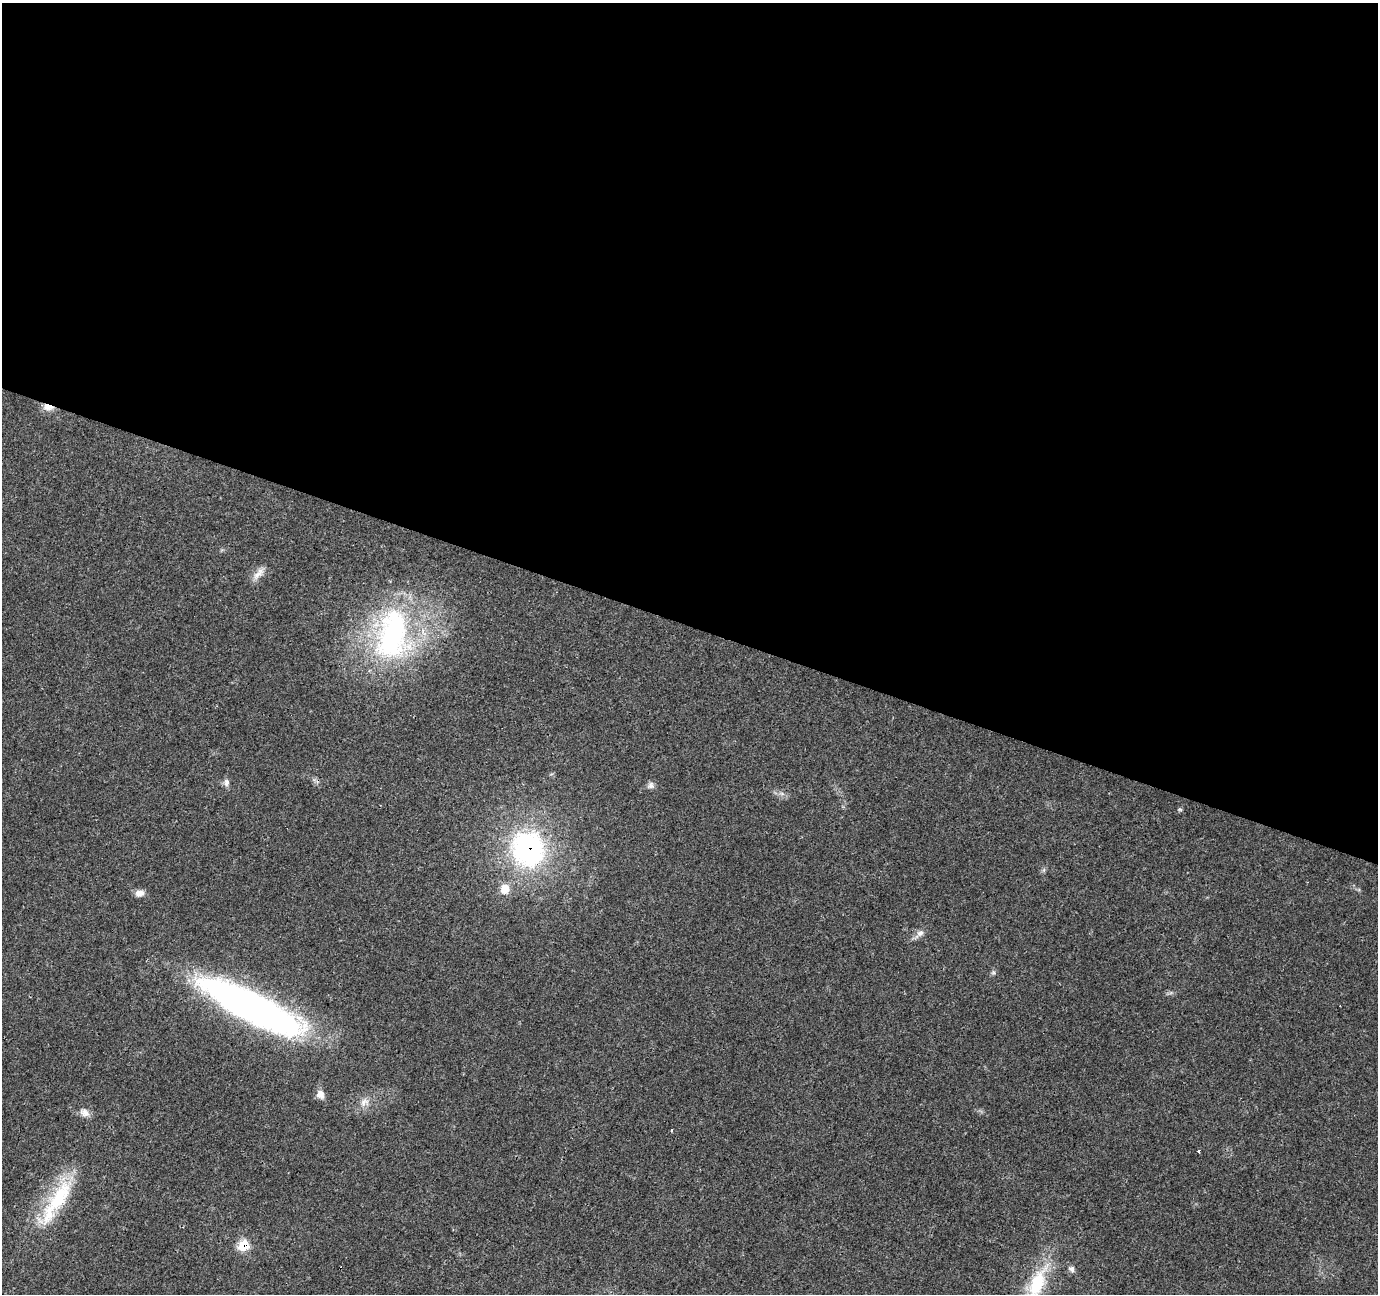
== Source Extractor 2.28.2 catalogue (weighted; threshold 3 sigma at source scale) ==
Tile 3 of 4 x 4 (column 3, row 1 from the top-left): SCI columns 2755-4130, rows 4083-5374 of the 5511 x 5649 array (HDU 1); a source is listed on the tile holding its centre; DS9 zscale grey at full resolution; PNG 1380 x 1296 px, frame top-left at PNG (2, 3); no overlay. Shown black and unused: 48% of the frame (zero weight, under 3 of 4 exposures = <1% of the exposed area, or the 3 px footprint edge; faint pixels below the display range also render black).
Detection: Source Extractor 2.28.2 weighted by HDU 2 'WHT'; one run over the whole footprint, this tile lists its part. Background 0.0285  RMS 0.0034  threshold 0.0154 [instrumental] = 3 sigma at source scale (4.5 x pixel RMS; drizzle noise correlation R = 1.50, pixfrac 1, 0.0396/0.0396 arcsec/px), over >= 5 px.
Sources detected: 21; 1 cosmic-ray / hot-pixel residue — not listed; the other 20 listed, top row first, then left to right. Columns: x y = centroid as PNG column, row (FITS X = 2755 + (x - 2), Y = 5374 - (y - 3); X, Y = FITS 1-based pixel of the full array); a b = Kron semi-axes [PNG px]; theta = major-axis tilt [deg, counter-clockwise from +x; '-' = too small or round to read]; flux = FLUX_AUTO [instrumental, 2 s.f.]
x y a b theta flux
48 407 14 7 -6 2.6
258 573 21 8 49 2.8
392 635 79 46 84 71
226 782 11 7 84 1.3
651 785 9 8 - 1.3
1180 809 6 4 -1 0.45
528 849 42 38 -76 63
505 889 13 11 -90 4.1
139 893 12 8 9 2
920 933 10 8 19 1.6
993 972 6 5 - 0.65
251 1007 99 24 -27 180
320 1094 12 9 -60 2.3
364 1102 14 11 19 3
84 1113 14 9 -29 2.3
1199 1151 3 3 - 1.2
56 1201 77 18 57 25
243 1246 8 7 - 13
1072 1269 9 8 - 1.2
1037 1283 40 18 67 20
Overlapping masked pixels (flux is a lower limit): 3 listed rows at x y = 48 407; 528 849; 243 1246
Isophote crosses this tile's border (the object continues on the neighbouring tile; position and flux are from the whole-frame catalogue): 1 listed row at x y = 1037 1283